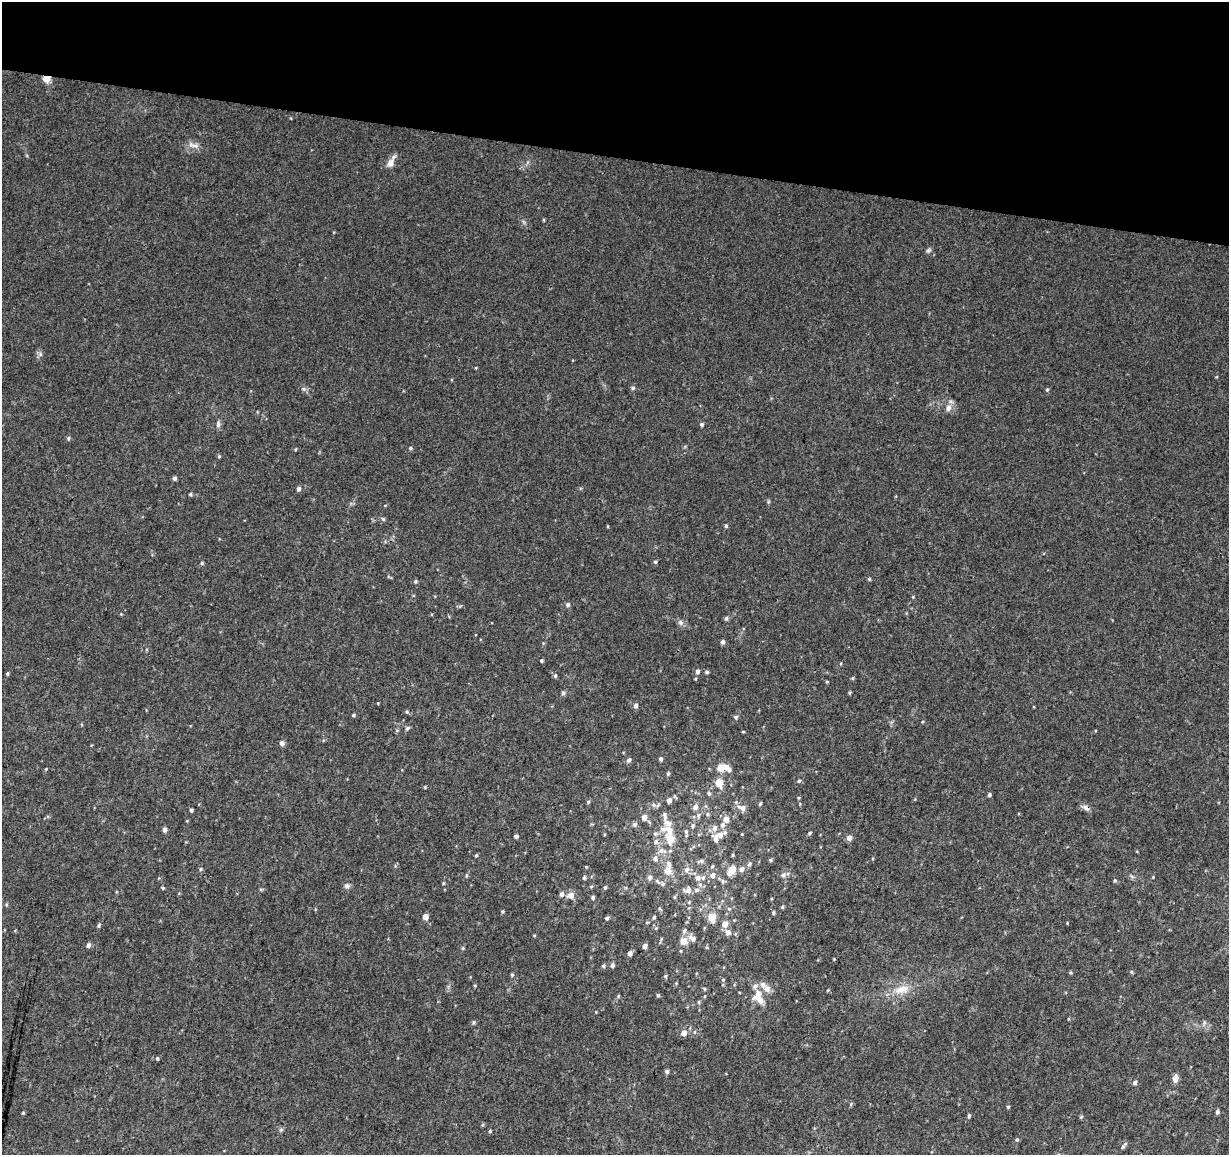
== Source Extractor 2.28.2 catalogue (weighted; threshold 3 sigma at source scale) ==
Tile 2 of 4 x 4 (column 2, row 1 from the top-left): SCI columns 1237-2463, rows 3745-4897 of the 4918 x 5121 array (HDU 1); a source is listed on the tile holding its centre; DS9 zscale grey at full resolution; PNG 1231 x 1157 px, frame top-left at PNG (2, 2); no overlay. Shown black and unused: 14% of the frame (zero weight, under 3 of 4 exposures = <1% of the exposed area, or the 3 px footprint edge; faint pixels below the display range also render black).
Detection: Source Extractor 2.28.2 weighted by HDU 2 'WHT'; one run over the whole footprint, this tile lists its part. Background 0.0277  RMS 0.0038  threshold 0.0169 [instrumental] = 3 sigma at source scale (4.5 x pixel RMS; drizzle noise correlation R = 1.50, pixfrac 1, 0.0396/0.0396 arcsec/px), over >= 5 px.
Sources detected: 174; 11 inside a brighter listed object's ellipse — not listed separately; the other 163 listed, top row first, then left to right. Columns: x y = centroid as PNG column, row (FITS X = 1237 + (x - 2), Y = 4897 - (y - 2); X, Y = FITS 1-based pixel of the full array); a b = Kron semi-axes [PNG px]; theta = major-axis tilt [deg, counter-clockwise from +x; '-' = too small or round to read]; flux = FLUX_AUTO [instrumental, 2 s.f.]
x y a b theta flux
47 78 5 4 - 8.1
193 145 18 6 -18 2.1
390 163 14 8 64 2.4
543 220 5 3 - 0.35
928 250 8 5 27 0.72
40 354 7 6 - 0.93
476 368 4 3 - 0.32
633 388 5 5 - 0.77
1047 390 5 4 - 0.56
948 408 10 7 71 2
218 424 9 5 89 1.1
701 424 4 4 - 0.8
68 438 5 4 - 0.56
410 448 5 4 - 0.58
219 456 5 4 - 0.46
174 478 5 4 - 0.89
298 489 5 4 - 1.1
190 494 4 4 - 0.49
768 502 6 4 71 0.45
383 519 5 5 - 0.6
726 526 4 4 - 0.61
655 562 5 4 - 0.61
202 563 4 4 - 0.47
869 579 4 4 - 0.51
415 581 6 4 46 0.53
913 597 3 3 - 0.32
568 605 6 5 - 0.88
726 618 6 5 - 0.64
680 622 8 7 - 1.2
722 642 5 4 - 1.1
541 660 3 3 - 0.61
697 671 5 5 - 1.1
707 672 5 4 - 0.65
7 673 4 3 - 0.45
555 676 6 4 89 0.62
852 678 4 4 - 0.44
827 682 5 3 - 0.34
563 693 5 5 - 0.87
635 705 5 5 - 1.2
407 711 5 4 - 0.5
353 715 4 3 - 0.56
736 717 5 5 - 0.78
407 728 6 5 - 0.65
743 732 4 2 - 0.31
282 743 5 5 - 1.5
661 759 5 4 - 0.81
629 760 6 5 - 0.99
721 768 5 5 - 7.4
727 768 12 6 -43 2.3
668 773 5 4 - 0.61
799 781 5 4 - 0.55
719 783 5 5 - 8
425 787 3 3 - 0.38
709 793 6 5 - 0.72
989 795 4 4 - 0.75
669 800 6 5 - 1.7
588 802 5 4 - 0.52
760 804 5 4 - 0.45
653 805 8 6 -46 1.2
695 807 7 6 - 1.6
742 808 10 6 -18 2.4
1085 808 12 6 -30 1.4
191 810 4 3 - 0.78
707 814 6 4 -90 0.53
665 816 14 5 -83 1.4
644 817 6 5 - 2.5
726 819 6 5 - 2.9
635 824 6 6 - 0.98
722 825 7 6 - 1.3
692 826 6 6 - 0.78
714 828 8 7 - 1.8
664 829 15 8 18 3.1
164 830 5 5 - 1.1
686 832 7 5 -81 0.81
810 833 5 4 - 0.56
720 835 9 7 19 2.9
516 836 4 4 - 0.83
849 838 6 5 - 1.9
670 839 8 7 - 6.6
656 841 7 7 - 1.3
662 851 12 7 -16 2.4
476 855 4 3 - 0.46
655 859 7 7 - 1.4
770 860 4 4 - 0.6
701 861 10 5 9 0.92
749 864 7 5 49 0.78
712 866 5 3 - 0.41
586 867 4 3 - 0.33
200 869 5 5 - 0.5
742 869 6 6 - 1.6
686 870 8 6 57 1.5
732 870 8 5 53 7.2
668 871 12 10 -81 3.2
466 875 5 3 - 0.42
712 875 6 6 - 1.7
783 875 7 6 - 1.4
584 878 5 4 - 0.6
650 878 6 5 - 1.3
697 878 10 8 -5 2.1
1115 880 5 4 - 0.53
723 881 6 5 - 0.64
443 883 4 4 - 0.4
662 884 7 6 - 0.93
347 886 8 6 3 1
605 887 5 4 - 0.58
163 888 4 3 - 0.43
688 890 10 8 -10 2.1
562 894 6 5 - 1.3
571 895 6 6 - 3
593 897 4 4 - 0.73
674 897 5 4 - 0.43
782 907 5 4 - 0.52
660 909 7 3 -45 0.43
729 909 5 5 - 0.54
502 911 4 4 - 0.44
773 913 4 4 - 0.64
425 917 4 4 - 3.2
654 917 4 4 - 0.52
712 917 5 5 - 9.3
607 918 4 4 - 0.71
1067 923 3 3 - 0.26
725 924 6 5 - 3.2
99 925 5 4 - 0.6
684 931 7 5 73 0.83
728 932 7 7 - 1.5
534 935 5 3 - 0.33
692 938 8 6 -19 2
683 941 5 5 - 4.3
88 945 5 5 - 1.2
645 946 4 4 - 1.7
463 948 4 4 - 0.45
681 951 4 3 - 0.3
630 953 5 4 - 1.5
834 959 3 3 - 0.28
612 965 5 4 - 0.98
603 966 5 5 - 0.59
1131 972 6 4 -87 0.42
1071 973 4 4 - 0.48
512 975 5 4 - 0.48
665 976 5 4 - 0.51
723 980 5 4 - 0.41
676 983 4 4 - 0.33
828 990 4 3 - 0.35
900 990 15 12 26 5.1
758 994 19 9 48 4.8
658 995 4 4 - 0.54
618 996 5 4 - 0.43
699 1002 5 4 - 0.49
473 1022 6 4 89 0.49
1204 1023 6 4 73 0.63
684 1033 6 5 - 2.4
157 1058 4 3 - 0.47
667 1071 5 5 - 0.89
1175 1078 6 5 - 3.4
1135 1082 5 4 - 0.93
1008 1107 4 4 - 0.49
1217 1112 5 4 - 0.82
23 1113 4 4 - 0.39
969 1116 5 4 - 0.59
1081 1117 5 4 - 0.47
490 1131 4 4 - 0.45
1017 1140 5 4 - 0.52
1123 1147 7 4 59 0.69
Overlapping masked pixels (flux is a lower limit): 2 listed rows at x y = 47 78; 1085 808
Unlisted compact peaks at least as high as the median listed source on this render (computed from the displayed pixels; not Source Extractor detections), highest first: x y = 304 389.